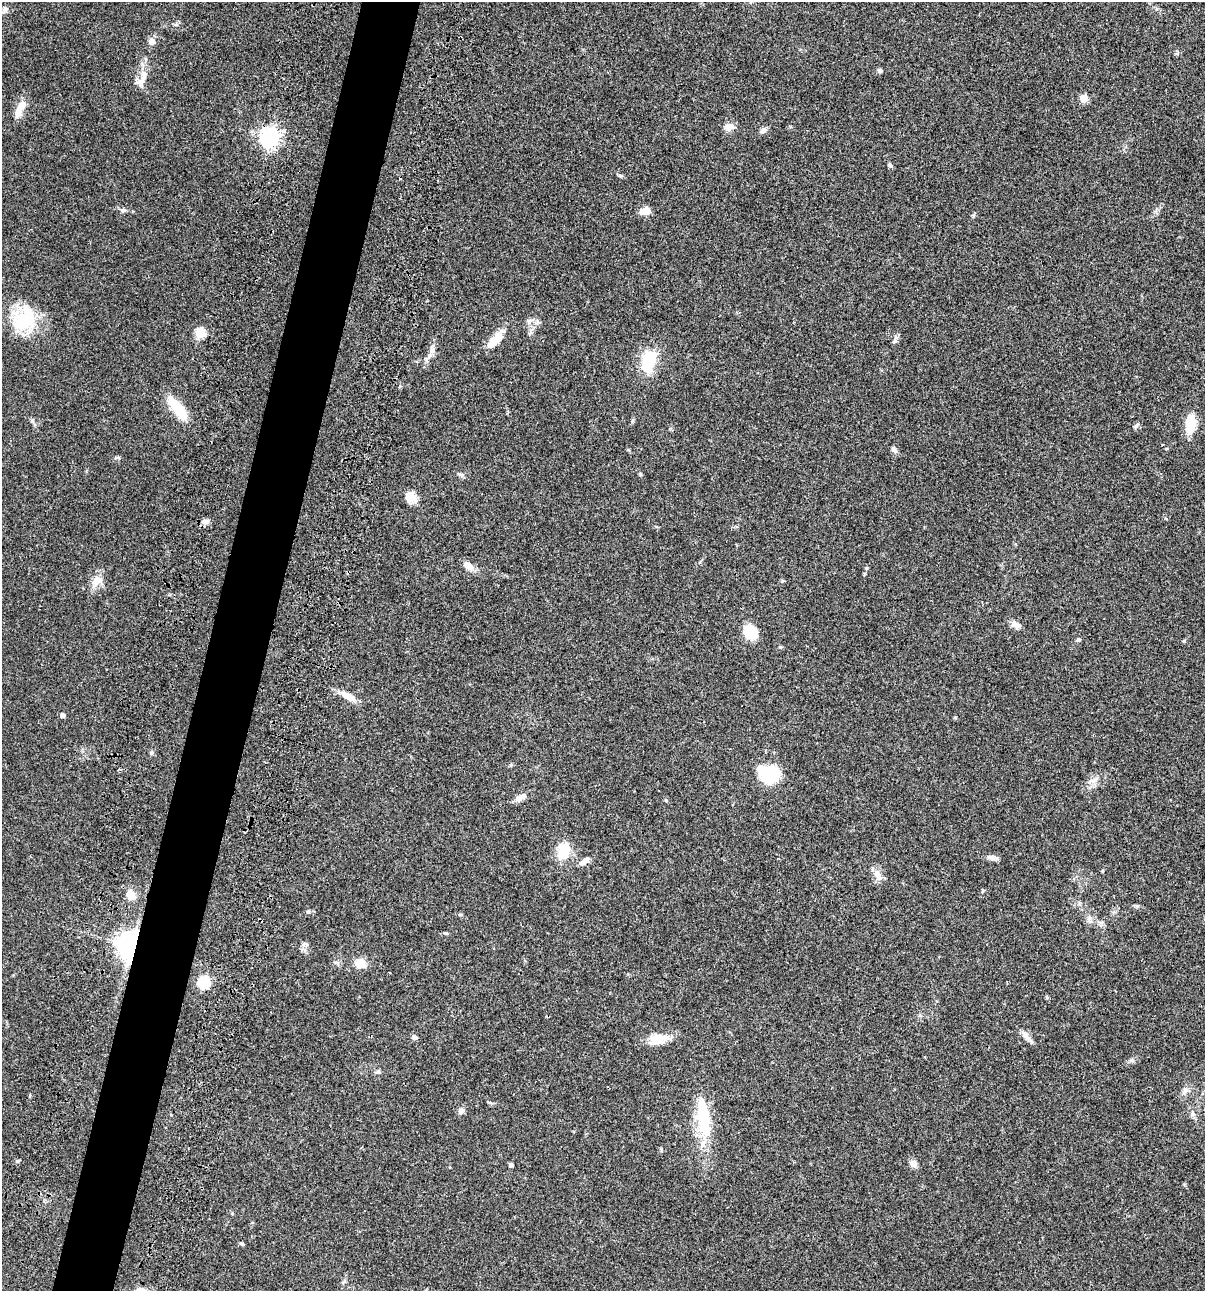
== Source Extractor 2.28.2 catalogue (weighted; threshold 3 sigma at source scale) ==
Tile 7 of 4 x 4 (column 3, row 2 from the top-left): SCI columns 2641-3843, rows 2697-3985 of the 5404 x 5390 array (HDU 1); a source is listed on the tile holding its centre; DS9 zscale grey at full resolution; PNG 1207 x 1293 px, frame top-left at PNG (2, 2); no overlay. Shown black and unused: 5% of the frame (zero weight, under 3 of 4 exposures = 9% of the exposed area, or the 3 px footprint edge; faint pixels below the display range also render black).
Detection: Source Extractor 2.28.2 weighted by HDU 2 'WHT'; one run over the whole footprint, this tile lists its part. Background 0.046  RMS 0.0055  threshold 0.0249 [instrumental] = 3 sigma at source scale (4.5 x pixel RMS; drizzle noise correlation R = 1.50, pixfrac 1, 0.05/0.05 arcsec/px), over >= 5 px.
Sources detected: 67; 2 inside a brighter object's white glare — not listed; the other 65 listed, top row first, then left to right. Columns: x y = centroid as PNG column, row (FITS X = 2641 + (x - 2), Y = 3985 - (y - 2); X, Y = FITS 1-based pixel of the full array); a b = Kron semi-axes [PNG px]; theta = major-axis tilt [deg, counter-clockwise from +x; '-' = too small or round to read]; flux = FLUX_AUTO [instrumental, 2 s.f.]
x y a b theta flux
5 10 9 6 78 1.7
152 41 7 7 - 3.4
880 70 7 5 -16 1.2
143 77 11 9 57 4.5
1084 98 5 5 - 14
19 110 25 9 65 6.7
729 127 13 9 7 3.8
763 130 7 6 - 2.2
270 137 7 7 - 290
890 165 7 5 -50 0.96
123 210 8 6 3 1.4
645 211 9 7 10 7.1
24 319 33 28 54 27
529 321 9 8 - 2.6
200 333 5 5 - 28
895 339 13 3 70 1.3
495 340 24 10 45 8.8
432 350 10 7 -89 2.4
649 363 32 13 64 16
177 408 26 9 -52 19
1190 424 20 10 84 14
894 450 10 6 -45 1.6
640 474 5 4 - 0.65
461 475 7 4 18 0.95
411 497 15 12 -37 5.3
206 522 9 6 15 2.7
468 566 15 9 -33 3.9
97 581 18 12 52 5.9
1016 625 13 8 -25 2.6
750 632 18 14 -53 11
1078 639 6 5 - 0.81
780 647 5 4 - 0.66
349 697 21 8 -28 6.2
62 715 4 4 - 2.5
955 717 5 3 - 0.45
151 752 6 6 - 1.1
770 774 10 9 - 56
1094 780 14 6 20 3.2
520 797 17 7 30 3.6
564 850 16 10 72 15
992 857 15 6 -9 2.4
585 861 15 6 29 3.1
1102 871 5 3 - 0.47
877 875 18 8 -66 3.9
131 895 12 10 -51 6
308 912 6 5 - 0.92
1090 918 8 6 -73 1.8
446 933 8 3 -13 0.68
305 944 11 6 -5 1.4
131 946 8 7 - 670
360 963 10 8 -20 8.1
204 982 6 6 - 56
1025 1035 16 8 -50 3.5
414 1037 6 6 - 1.6
658 1039 26 12 9 9.4
1132 1060 6 5 - 1
378 1071 7 4 0 0.91
1185 1091 9 6 86 1.9
461 1111 8 7 - 2.2
1193 1114 6 6 - 1.3
703 1116 57 16 -79 28
913 1164 10 9 - 2.6
511 1165 4 4 - 1.6
232 1213 5 4 - 0.55
241 1244 6 4 -17 0.8
Overlapping masked pixels (flux is a lower limit): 2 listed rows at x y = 270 137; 131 946
Unlisted compact peaks at least as high as the median listed source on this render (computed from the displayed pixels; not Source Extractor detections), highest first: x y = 17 1161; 1184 641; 32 421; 620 176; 1137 906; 511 765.